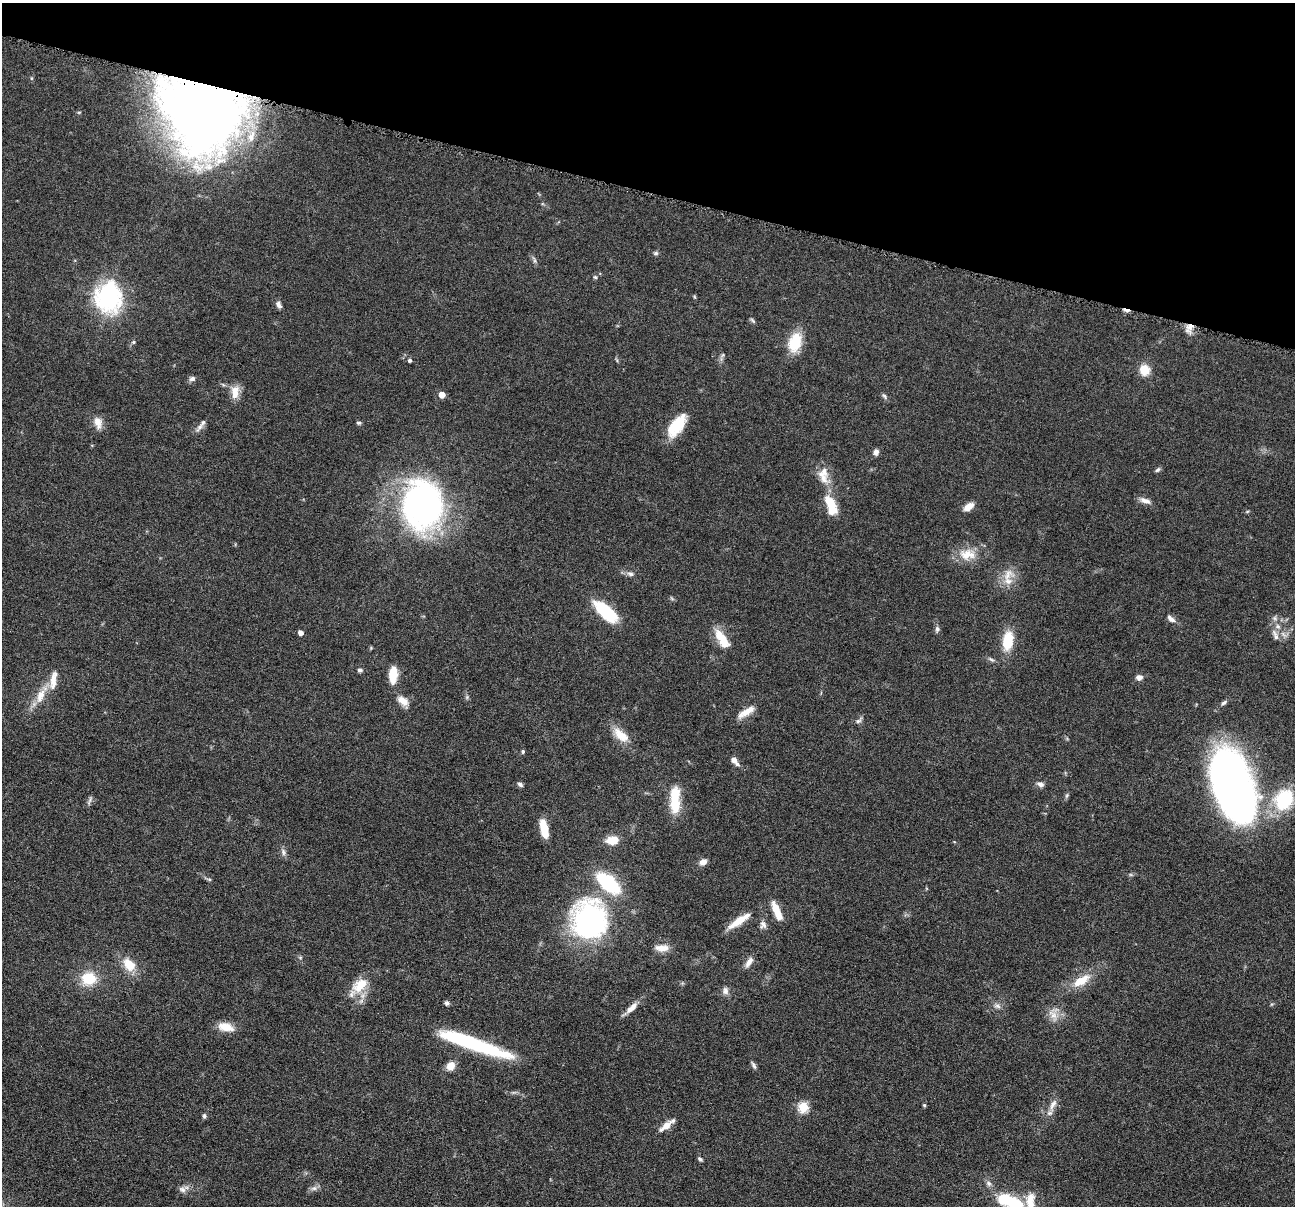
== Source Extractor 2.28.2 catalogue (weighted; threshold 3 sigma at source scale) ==
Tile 2 of 4 x 4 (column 2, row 1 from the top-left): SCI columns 1298-2590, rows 3867-5070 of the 5182 x 5200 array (HDU 1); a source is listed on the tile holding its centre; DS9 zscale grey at full resolution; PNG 1297 x 1208 px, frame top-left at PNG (2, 3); no overlay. Shown black and unused: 16% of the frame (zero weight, under 4 of 8 exposures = <1% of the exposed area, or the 3 px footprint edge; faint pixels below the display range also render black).
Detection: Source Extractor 2.28.2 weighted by HDU 2 'WHT'; one run over the whole footprint, this tile lists its part. Background 0.0362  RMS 0.0035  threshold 0.0142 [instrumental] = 3 sigma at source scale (4.09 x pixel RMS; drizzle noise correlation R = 1.36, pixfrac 0.8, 0.05/0.05 arcsec/px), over >= 5 px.
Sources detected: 104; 2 inside a brighter object's white glare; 1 cosmic-ray / hot-pixel residue — not listed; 4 inside a brighter listed object's ellipse — not listed separately; the other 97 listed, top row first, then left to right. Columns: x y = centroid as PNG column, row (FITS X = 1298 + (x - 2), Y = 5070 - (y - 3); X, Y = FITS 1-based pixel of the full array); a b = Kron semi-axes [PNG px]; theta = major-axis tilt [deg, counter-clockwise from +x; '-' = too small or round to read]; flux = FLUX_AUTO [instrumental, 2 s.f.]
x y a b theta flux
31 78 6 4 -90 0.39
203 107 65 54 -80 490
656 253 7 5 14 0.65
595 277 5 5 - 0.44
695 297 6 4 -70 0.34
109 298 11 9 -87 180
279 305 9 5 -58 1.3
752 320 9 4 -45 0.53
1190 327 9 7 9 2.6
133 342 6 4 23 0.52
795 342 23 15 73 9.1
723 355 6 5 - 0.54
410 360 4 4 - 0.69
1144 370 11 10 - 5.3
192 379 8 6 17 1
235 392 18 10 86 3.6
442 395 5 4 - 5
884 396 8 5 -50 0.71
98 423 17 9 -77 2.9
359 423 6 4 -9 0.56
677 426 29 13 54 9.8
199 427 16 5 54 1.5
876 452 7 6 - 1.3
1158 470 8 5 44 0.66
823 472 17 13 50 3.6
1145 501 16 7 -19 1.9
422 505 44 34 -85 120
831 506 26 11 -71 8.6
968 507 12 7 37 3
967 554 24 15 1 6.3
630 574 10 6 -8 1.1
1007 575 20 10 57 4.4
605 611 26 11 -42 19
1275 618 7 5 -61 0.79
1171 619 12 6 -41 1.5
1278 626 8 6 -68 1.1
937 629 7 6 - 0.83
301 633 4 4 - 2
1275 635 18 6 -69 1.9
722 638 26 10 -56 6.6
1008 641 22 12 82 8.9
991 660 9 4 -38 0.69
360 670 7 5 -1 0.66
393 674 15 8 86 7.2
1139 677 8 6 4 1.4
53 680 27 8 82 4
40 696 21 10 71 4.9
467 697 6 5 - 0.49
403 701 15 9 -36 3.1
1224 703 9 5 33 0.8
746 712 25 8 32 3.6
858 721 10 6 38 0.98
621 735 23 11 -43 5.6
523 751 5 4 - 0.49
734 760 7 6 - 1.5
520 784 8 5 -38 0.75
1040 784 9 6 -19 1.2
1232 785 65 31 -70 230
1067 796 7 4 70 0.57
90 800 14 3 68 0.72
1284 800 22 17 63 22
675 805 20 12 -88 7.7
544 828 20 7 -77 6
613 840 11 7 8 6.2
283 852 10 5 -77 1
703 862 7 6 - 2.2
209 879 5 3 - 0.45
777 911 20 7 -67 6
589 920 47 42 89 59
738 921 27 8 34 5.7
763 925 10 8 -64 1.4
662 948 18 8 0 3.2
749 962 15 7 56 2
129 964 20 13 -51 5.5
89 978 14 12 1 9.4
1081 980 25 11 30 6.4
360 985 24 15 39 7.2
725 991 11 8 -88 1.5
447 1003 5 5 - 0.82
997 1006 10 6 -16 1.1
631 1008 23 6 42 2.8
1053 1015 16 9 -48 3.1
226 1027 20 10 -14 4.4
474 1044 76 11 -19 36
754 1065 12 4 -65 0.86
451 1066 10 8 41 3.2
924 1105 4 4 - 0.42
1053 1105 19 7 59 2.5
803 1107 5 5 - 21
204 1116 6 5 - 0.68
666 1126 16 7 41 3.6
700 1159 7 4 -38 0.62
988 1183 8 7 - 1.1
314 1188 10 6 17 1.2
182 1189 10 7 -32 1.3
1030 1201 24 12 -90 5.7
1014 1202 23 11 -37 13
Overlapping masked pixels (flux is a lower limit): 2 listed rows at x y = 203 107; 1190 327
Isophote crosses this tile's border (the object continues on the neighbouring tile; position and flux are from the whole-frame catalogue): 2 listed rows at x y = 1030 1201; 1014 1202